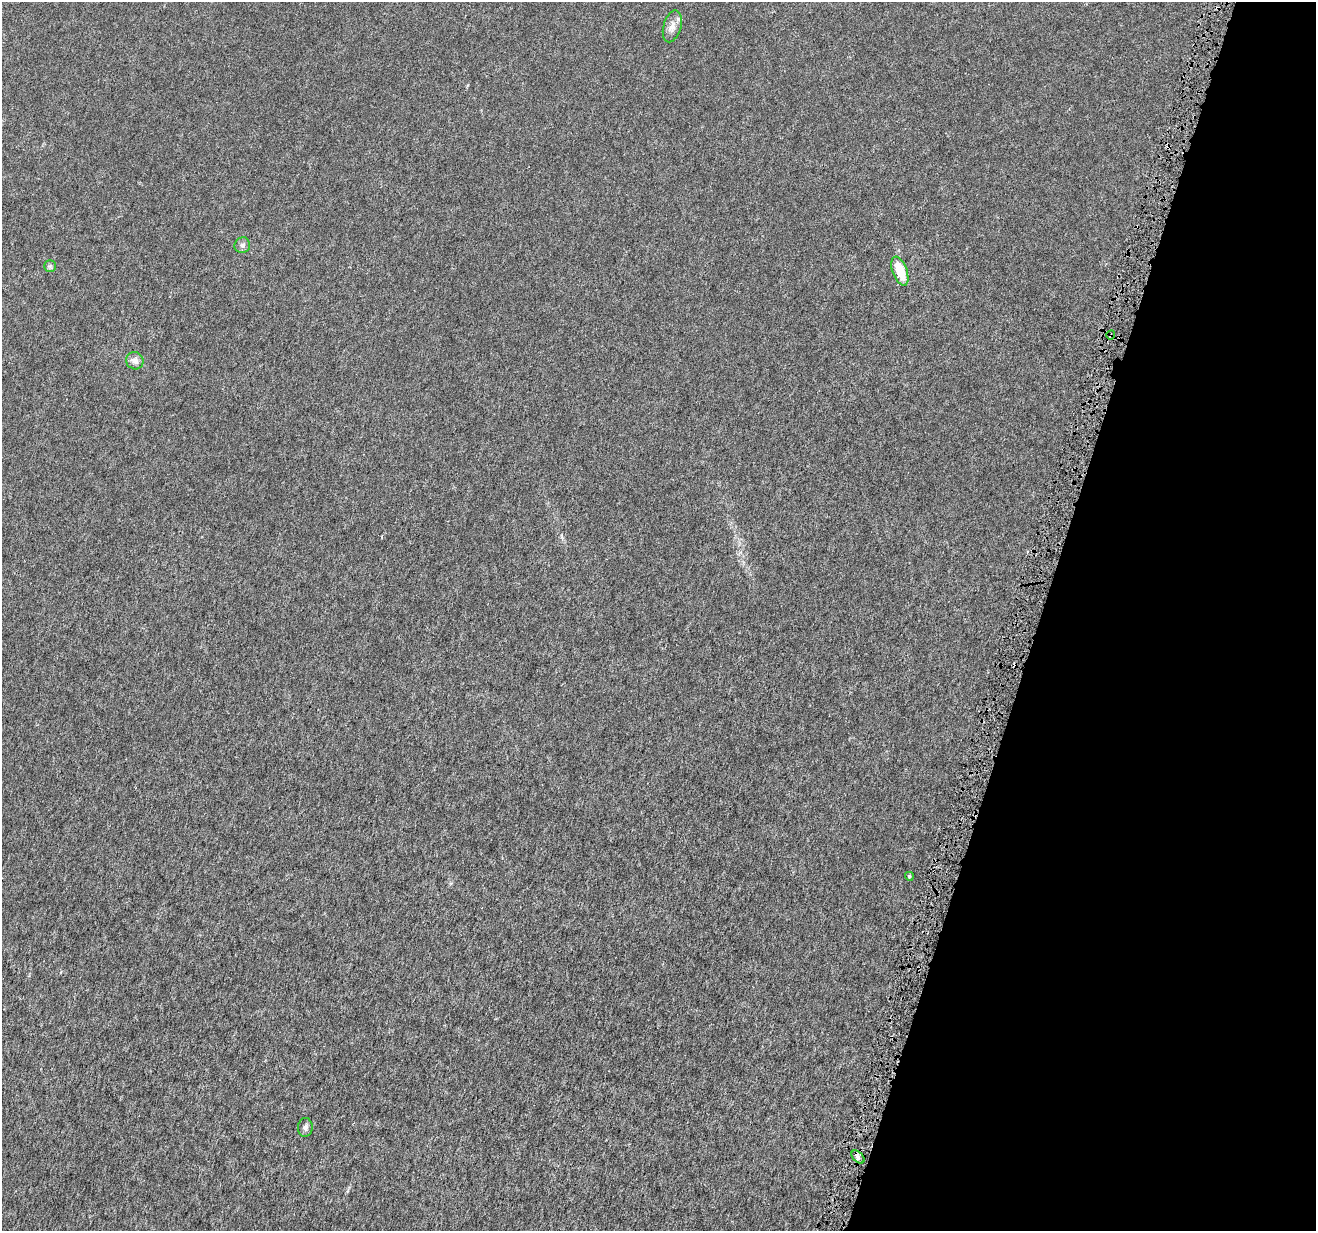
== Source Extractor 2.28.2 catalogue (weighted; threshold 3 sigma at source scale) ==
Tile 8 of 4 x 4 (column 4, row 2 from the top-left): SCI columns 3956-5269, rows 2740-3968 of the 5271 x 5418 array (HDU 1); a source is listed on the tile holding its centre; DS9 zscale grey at full resolution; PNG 1318 x 1233 px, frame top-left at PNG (2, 2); each listed source drawn as its Kron ellipse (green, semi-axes under 4 px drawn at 4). Shown black and unused: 21% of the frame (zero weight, under 4 of 8 exposures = <1% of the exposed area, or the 3 px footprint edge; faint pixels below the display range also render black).
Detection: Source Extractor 2.28.2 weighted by HDU 2 'WHT'; one run over the whole footprint, this tile lists its part. Background -1.52e-05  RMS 7.5e-04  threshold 0.00307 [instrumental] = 3 sigma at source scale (4.09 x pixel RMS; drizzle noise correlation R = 1.36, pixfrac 0.8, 0.0396/0.0396 arcsec/px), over >= 5 px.
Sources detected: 12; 2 cosmic-ray / hot-pixel residue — neither listed nor drawn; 1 inside a brighter listed object's ellipse — not listed separately; the other 9 listed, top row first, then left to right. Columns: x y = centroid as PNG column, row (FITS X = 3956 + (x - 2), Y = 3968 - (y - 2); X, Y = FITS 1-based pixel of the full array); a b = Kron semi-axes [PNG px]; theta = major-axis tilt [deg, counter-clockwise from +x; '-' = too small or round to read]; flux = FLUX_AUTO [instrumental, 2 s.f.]
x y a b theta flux
672 26 16 8 75 0.51
242 245 8 7 - 0.23
50 266 6 5 - 0.14
900 271 15 7 -69 1.8
1111 335 4 3 - 0.055
135 361 9 8 - 0.39
909 876 4 4 - 0.11
305 1127 9 7 86 0.21
858 1157 8 4 -46 0.18
Overlapping masked pixels (flux is a lower limit): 1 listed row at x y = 1111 335